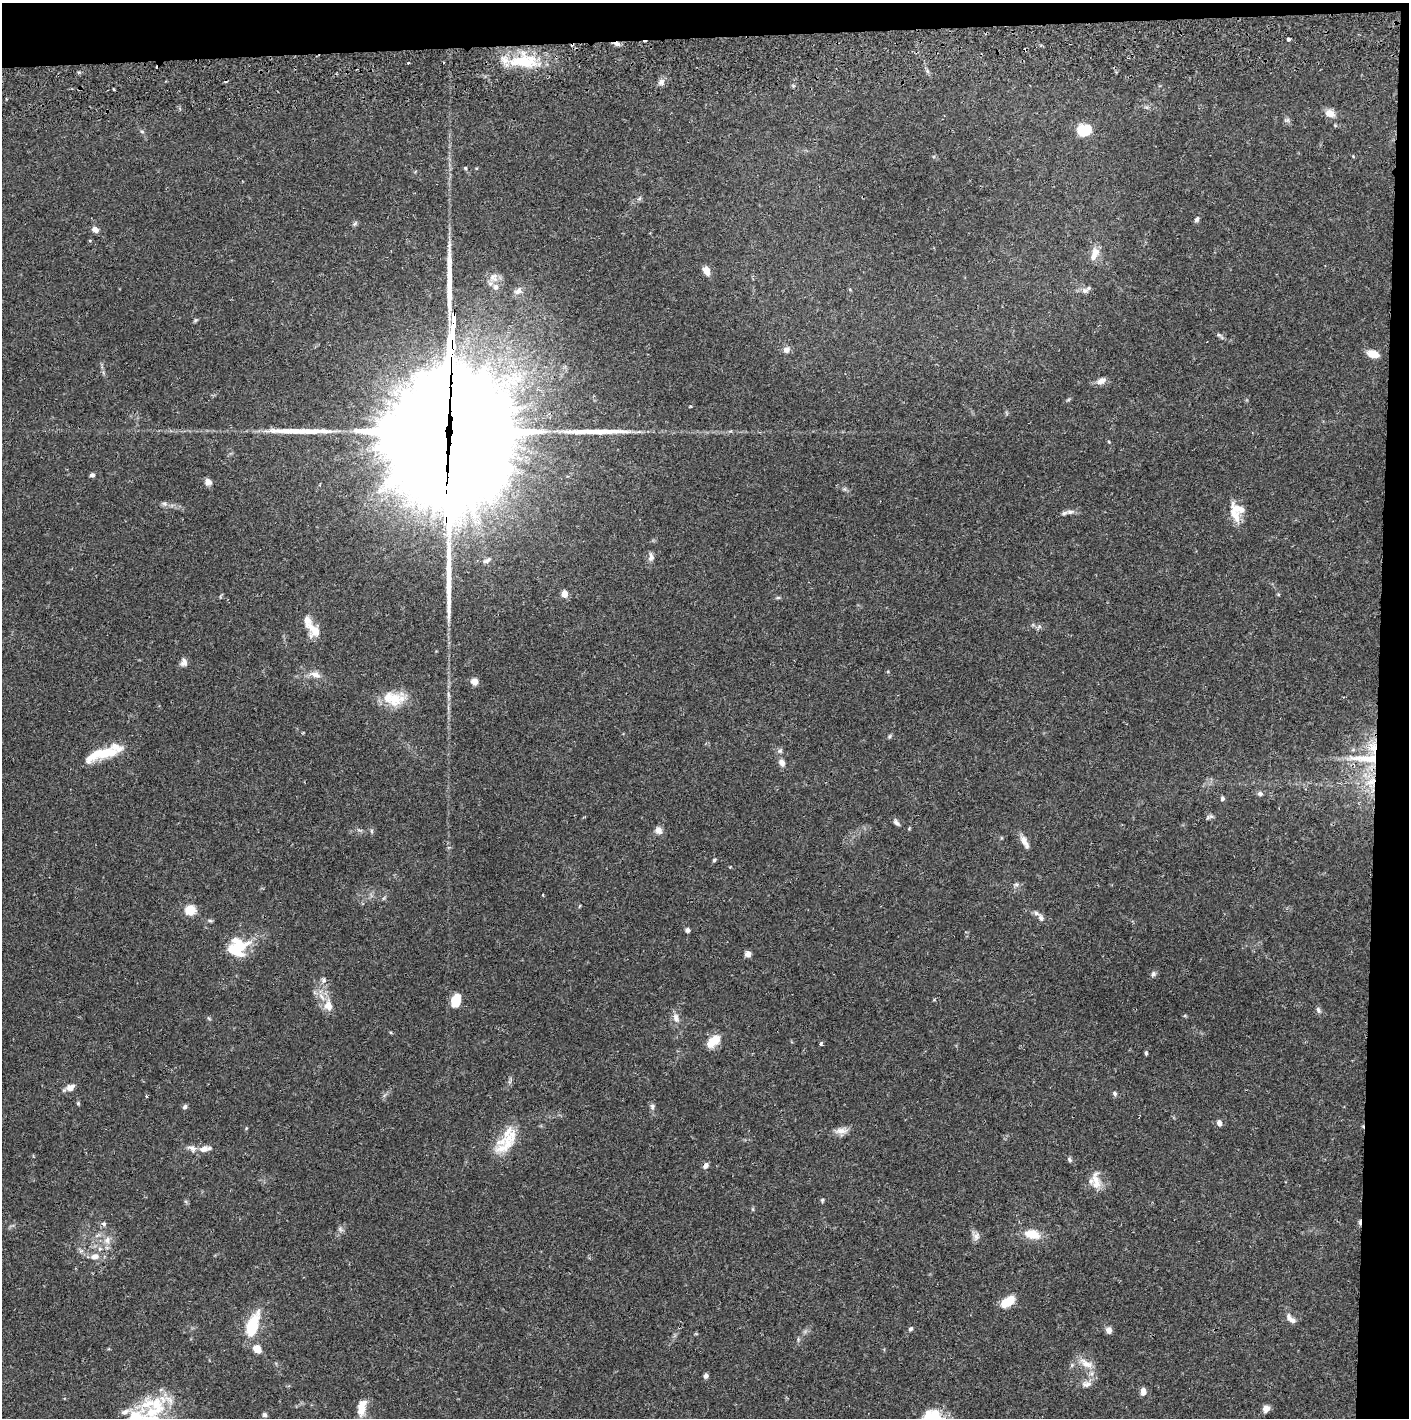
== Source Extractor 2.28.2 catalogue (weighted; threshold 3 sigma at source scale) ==
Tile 3 of 3 x 3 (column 3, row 1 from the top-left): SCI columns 2850-4256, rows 2887-4302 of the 4263 x 4373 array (HDU 1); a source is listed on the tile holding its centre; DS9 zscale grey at full resolution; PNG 1411 x 1420 px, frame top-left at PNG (2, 3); no overlay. Shown black and unused: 5% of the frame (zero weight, under 2 of 3 exposures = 3% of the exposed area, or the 3 px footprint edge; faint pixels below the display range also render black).
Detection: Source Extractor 2.28.2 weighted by HDU 2 'WHT'; one run over the whole footprint, this tile lists its part. Background 0.0683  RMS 0.0049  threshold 0.0219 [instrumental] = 3 sigma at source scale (4.5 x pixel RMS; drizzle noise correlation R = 1.50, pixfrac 1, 0.05/0.05 arcsec/px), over >= 5 px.
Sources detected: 138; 5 inside a brighter object's white glare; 5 cosmic-ray / hot-pixel residue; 4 long thin detections or spike segments (spike, bleed or trail) — not listed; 14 inside a brighter listed object's ellipse — not listed separately; the other 110 listed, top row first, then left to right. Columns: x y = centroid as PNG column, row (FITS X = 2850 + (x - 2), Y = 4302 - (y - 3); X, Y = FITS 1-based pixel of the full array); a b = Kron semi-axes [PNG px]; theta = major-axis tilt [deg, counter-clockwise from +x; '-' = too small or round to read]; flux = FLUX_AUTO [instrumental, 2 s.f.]
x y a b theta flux
1289 39 4 3 - 1.4
617 44 9 5 -17 1.8
521 61 35 20 18 21
661 82 9 8 - 2.2
1146 107 7 4 -18 0.84
1330 113 12 9 -17 4.1
1287 120 8 5 0 1
1084 130 13 10 6 15
142 131 6 4 -2 0.64
1353 156 5 3 - 0.42
465 168 5 4 - 0.52
639 198 7 4 45 0.83
1197 219 8 5 57 1.2
95 229 8 6 -32 2.5
1094 254 18 8 70 4.9
707 271 8 6 -63 5
493 277 13 12 - 4
518 291 12 8 34 2.8
1085 291 9 8 - 2.1
195 320 6 5 - 0.69
1219 335 7 4 -43 0.87
786 350 8 7 - 2.6
1373 354 11 6 -17 7.1
1101 381 11 7 26 3.2
1068 400 6 4 19 0.61
439 430 81 78 40 11000
1109 442 4 3 - 0.43
92 475 5 5 - 1.2
208 482 8 8 - 2.3
164 504 8 6 -22 1.3
1238 509 23 12 -31 6.6
1070 512 12 6 1 2.1
651 557 12 6 -90 2
487 560 12 5 31 1.5
564 594 5 4 - 8.2
778 598 6 4 1 0.66
314 630 21 13 -50 7
184 662 11 8 -89 2.2
315 674 17 8 -17 3.7
474 681 8 7 - 3
394 699 21 19 74 12
890 736 6 4 88 0.66
1372 747 17 14 -51 9.2
780 751 7 6 - 1.1
101 754 44 11 16 17
1365 758 48 9 -2 15
782 763 10 7 -59 2.3
1371 781 14 8 21 5.7
1260 794 7 6 - 1.3
1222 798 6 5 - 1
1211 816 8 6 -12 1.3
896 822 10 6 -49 1.5
658 830 9 8 - 2.9
372 831 6 4 -89 0.71
1025 842 19 6 -61 3.3
714 860 5 4 - 0.7
1016 884 6 5 - 1.1
579 906 5 3 - 0.41
190 910 11 10 - 7.5
1041 918 11 7 -72 1.9
210 921 7 4 -2 0.74
688 930 6 5 - 1.2
238 947 26 21 39 17
748 954 6 5 - 3
1153 974 7 6 - 1.2
324 980 7 6 - 1.2
456 1000 12 8 71 9.9
328 1006 16 12 -81 5.9
1318 1010 9 5 -67 1.3
676 1018 14 8 -73 3
713 1041 16 9 39 9.2
821 1044 3 3 - 1.3
1146 1053 5 4 - 0.77
70 1087 10 8 23 3.3
1114 1093 6 5 - 1
146 1096 3 3 - 0.94
78 1103 6 4 -89 0.69
652 1106 7 6 - 1.2
185 1107 7 5 60 1.1
1219 1123 6 5 - 2.4
841 1131 18 8 2 3.7
509 1133 38 22 48 15
192 1148 13 8 -26 2.5
204 1149 12 8 20 3.4
1069 1159 7 5 -59 0.94
706 1166 8 6 62 1.8
1096 1182 21 11 -78 6.2
822 1200 6 4 70 0.68
104 1224 7 5 -15 1.2
340 1229 7 5 -47 1.1
1032 1234 16 10 -13 9.4
976 1237 11 8 -90 2.4
107 1240 10 8 50 3.2
94 1257 12 9 30 3.7
1008 1302 16 9 33 9.2
1292 1320 10 6 -20 2.1
253 1325 29 12 72 18
911 1329 6 5 - 0.94
1109 1330 7 6 - 2.5
257 1349 10 8 -50 4.8
1086 1363 23 10 -31 6
706 1376 6 5 - 1.4
1087 1384 14 6 9 2.6
1143 1392 8 6 -89 3
362 1404 16 12 79 4.8
1266 1409 7 6 - 3.5
154 1411 62 15 34 18
125 1412 13 7 25 2.7
265 1415 6 6 - 1
935 1418 41 21 -85 20
Overlapping masked pixels (flux is a lower limit): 6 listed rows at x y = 617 44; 439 430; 1372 747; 1365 758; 1371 781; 706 1166
Isophote crosses this tile's border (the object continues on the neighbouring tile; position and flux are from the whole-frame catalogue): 1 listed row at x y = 935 1418